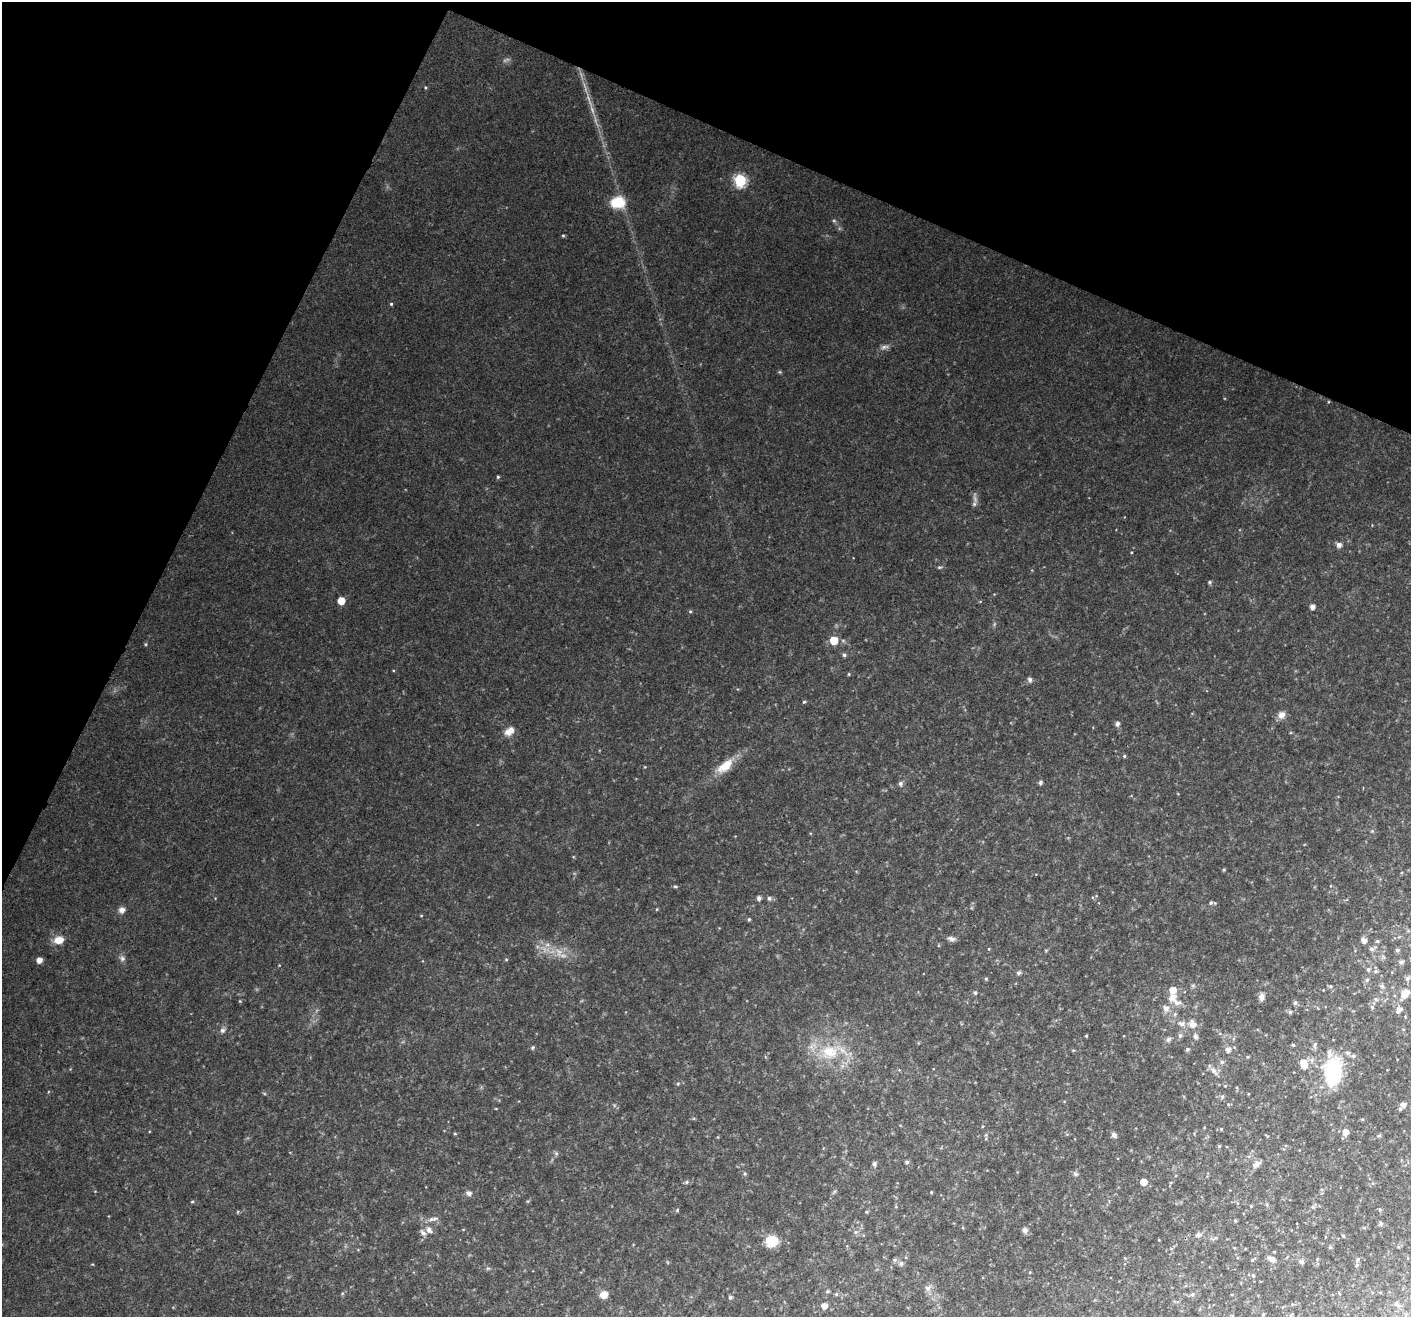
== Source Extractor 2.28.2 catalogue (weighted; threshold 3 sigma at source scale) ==
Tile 2 of 4 x 4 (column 2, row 1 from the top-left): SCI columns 1462-2870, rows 4295-5609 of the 5732 x 5894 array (HDU 1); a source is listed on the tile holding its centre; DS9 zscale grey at full resolution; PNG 1413 x 1319 px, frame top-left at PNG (2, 2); no overlay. Shown black and unused: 22% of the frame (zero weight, under 3 of 4 exposures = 5% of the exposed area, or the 3 px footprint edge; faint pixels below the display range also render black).
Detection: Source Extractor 2.28.2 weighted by HDU 2 'WHT'; one run over the whole footprint, this tile lists its part. Background 0.0308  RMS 0.0034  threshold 0.0155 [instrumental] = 3 sigma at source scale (4.5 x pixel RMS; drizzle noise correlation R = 1.50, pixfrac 1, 0.0396/0.0396 arcsec/px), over >= 5 px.
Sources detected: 167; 8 too faint to see at this stretch — not listed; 6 inside a brighter listed object's ellipse — not listed separately; the other 153 listed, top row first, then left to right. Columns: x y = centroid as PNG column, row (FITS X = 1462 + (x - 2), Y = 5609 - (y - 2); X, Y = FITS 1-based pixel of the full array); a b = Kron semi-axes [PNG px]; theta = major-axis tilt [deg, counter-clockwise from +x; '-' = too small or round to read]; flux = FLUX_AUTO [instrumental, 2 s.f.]
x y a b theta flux
425 87 4 4 - 0.38
740 180 7 6 - 37
618 202 15 12 4 10
563 235 5 3 - 0.42
391 304 4 4 - 0.46
498 477 4 4 - 0.5
975 498 17 5 -84 1.6
1339 545 6 5 - 1.7
939 567 6 4 18 0.59
1210 582 5 4 - 0.62
341 601 5 5 - 5.7
1312 607 5 4 - 1.8
690 611 5 4 - 0.49
834 640 6 6 - 8.1
146 644 5 3 - 0.4
844 655 5 5 - 0.78
849 674 4 4 - 0.37
1030 680 8 6 -78 0.97
804 702 5 4 - 0.43
1281 715 10 9 - 2.3
1117 723 6 5 - 1.3
509 731 14 10 39 3
1124 756 4 4 - 0.47
725 766 27 12 39 7.2
1040 782 5 4 - 0.75
900 784 7 6 - 0.99
1372 831 5 5 - 0.43
675 886 6 4 -6 0.51
759 898 5 4 - 1.3
769 898 6 5 - 0.84
1211 903 6 5 - 0.69
657 909 5 3 - 0.29
122 910 8 8 - 1.9
421 916 5 3 - 0.3
749 919 4 3 - 0.51
1408 931 6 4 17 0.41
952 939 10 5 -12 1.3
59 940 12 8 12 4.5
1364 940 5 5 - 2.1
1377 941 5 4 - 0.58
547 945 7 4 0 0.98
989 949 4 3 - 0.29
1372 949 10 6 26 1.2
1046 950 6 3 18 0.36
1397 950 5 5 - 0.8
122 958 9 8 - 1.3
506 959 5 3 - 0.33
39 960 5 5 - 2.5
1401 962 6 5 - 1.1
1368 969 6 5 - 0.95
1376 971 7 6 - 0.7
1019 973 5 4 - 1
1407 978 7 6 - 1.3
986 979 5 4 - 0.46
1367 980 6 6 - 0.82
1193 986 6 5 - 0.67
1330 986 5 5 - 0.51
1382 986 8 5 -68 0.87
1173 990 6 6 - 3.6
975 993 6 5 - 0.59
1405 994 17 11 52 5.1
1173 997 12 9 48 3.6
1261 997 9 6 88 1.7
240 1001 4 4 - 0.35
1295 1003 5 5 - 0.82
1372 1007 7 4 -46 0.61
1166 1008 9 7 -64 2.3
1399 1010 7 6 - 2.3
1290 1012 5 4 - 0.89
1175 1014 6 5 - 0.73
1192 1024 11 10 - 3.7
1403 1029 4 3 - 0.28
223 1030 9 7 54 1.3
1180 1035 7 6 - 1
1086 1036 3 2 - 0.33
1195 1036 6 6 - 1.4
1168 1039 7 6 - 1.1
1293 1045 4 4 - 0.42
1315 1045 9 6 79 1
533 1047 5 4 - 0.67
1187 1049 5 4 - 0.8
1073 1050 5 3 - 0.35
1228 1050 7 6 - 1.9
829 1052 31 24 9 18
1348 1053 6 6 - 0.96
1353 1056 6 5 - 0.85
1247 1057 4 3 - 0.37
1222 1062 7 6 - 0.98
1303 1064 13 9 -65 4.3
1214 1071 15 7 -53 2.1
1333 1072 24 15 84 32
678 1084 5 5 - 0.42
1225 1086 4 3 - 0.28
1222 1097 7 5 74 0.73
1403 1104 7 6 - 1.7
1362 1119 4 4 - 0.38
1221 1129 4 4 - 0.33
1346 1132 7 6 - 2.6
455 1134 4 4 - 0.39
1114 1135 7 6 - 1.1
1379 1136 7 4 9 0.51
986 1139 6 4 73 0.48
1219 1146 4 4 - 0.46
556 1153 6 4 -1 0.63
907 1162 5 4 - 0.79
874 1164 6 5 - 0.81
1256 1164 11 7 38 1.9
745 1174 6 5 - 0.61
1075 1174 7 6 - 0.91
686 1182 6 4 28 0.67
1144 1182 5 5 - 3.9
834 1192 7 4 45 0.53
931 1192 4 3 - 0.31
469 1193 9 7 -23 1.2
192 1202 4 4 - 0.42
1267 1204 5 3 - 0.4
1251 1206 4 4 - 0.31
1313 1207 10 5 51 0.93
1380 1209 6 5 - 0.56
677 1210 5 4 - 0.4
866 1212 5 4 - 0.42
433 1219 17 6 7 1.8
1235 1221 4 4 - 0.48
1381 1224 7 6 - 0.64
429 1230 10 7 -57 2.1
1025 1230 7 6 - 1.3
856 1232 6 6 - 0.82
1198 1235 11 6 15 1.3
1343 1236 4 4 - 0.57
772 1241 11 10 - 9.1
1330 1247 5 4 - 0.55
1125 1258 4 4 - 0.35
1271 1259 11 6 -27 1.8
1317 1259 5 3 - 0.37
1358 1259 6 5 - 0.65
895 1260 6 6 - 0.75
1252 1260 5 4 - 0.43
1301 1261 7 6 - 1.1
667 1262 6 3 -70 0.33
901 1264 6 5 - 1.3
488 1268 6 4 1 0.55
1030 1272 5 3 - 0.28
1253 1275 6 5 - 0.63
928 1288 11 8 40 1.6
827 1291 5 4 - 0.52
836 1294 5 5 - 0.54
1193 1294 6 5 - 0.84
604 1295 8 7 - 3.5
730 1297 6 5 - 0.6
1396 1304 8 6 -64 0.96
824 1306 6 5 - 2.4
1263 1315 4 4 - 0.43
1291 1315 7 4 70 0.45
Isophote crosses this tile's border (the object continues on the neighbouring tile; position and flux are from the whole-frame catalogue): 1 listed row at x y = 1291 1315
Unlisted compact peaks at least as high as the median listed source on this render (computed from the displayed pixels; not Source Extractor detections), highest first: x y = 1131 552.